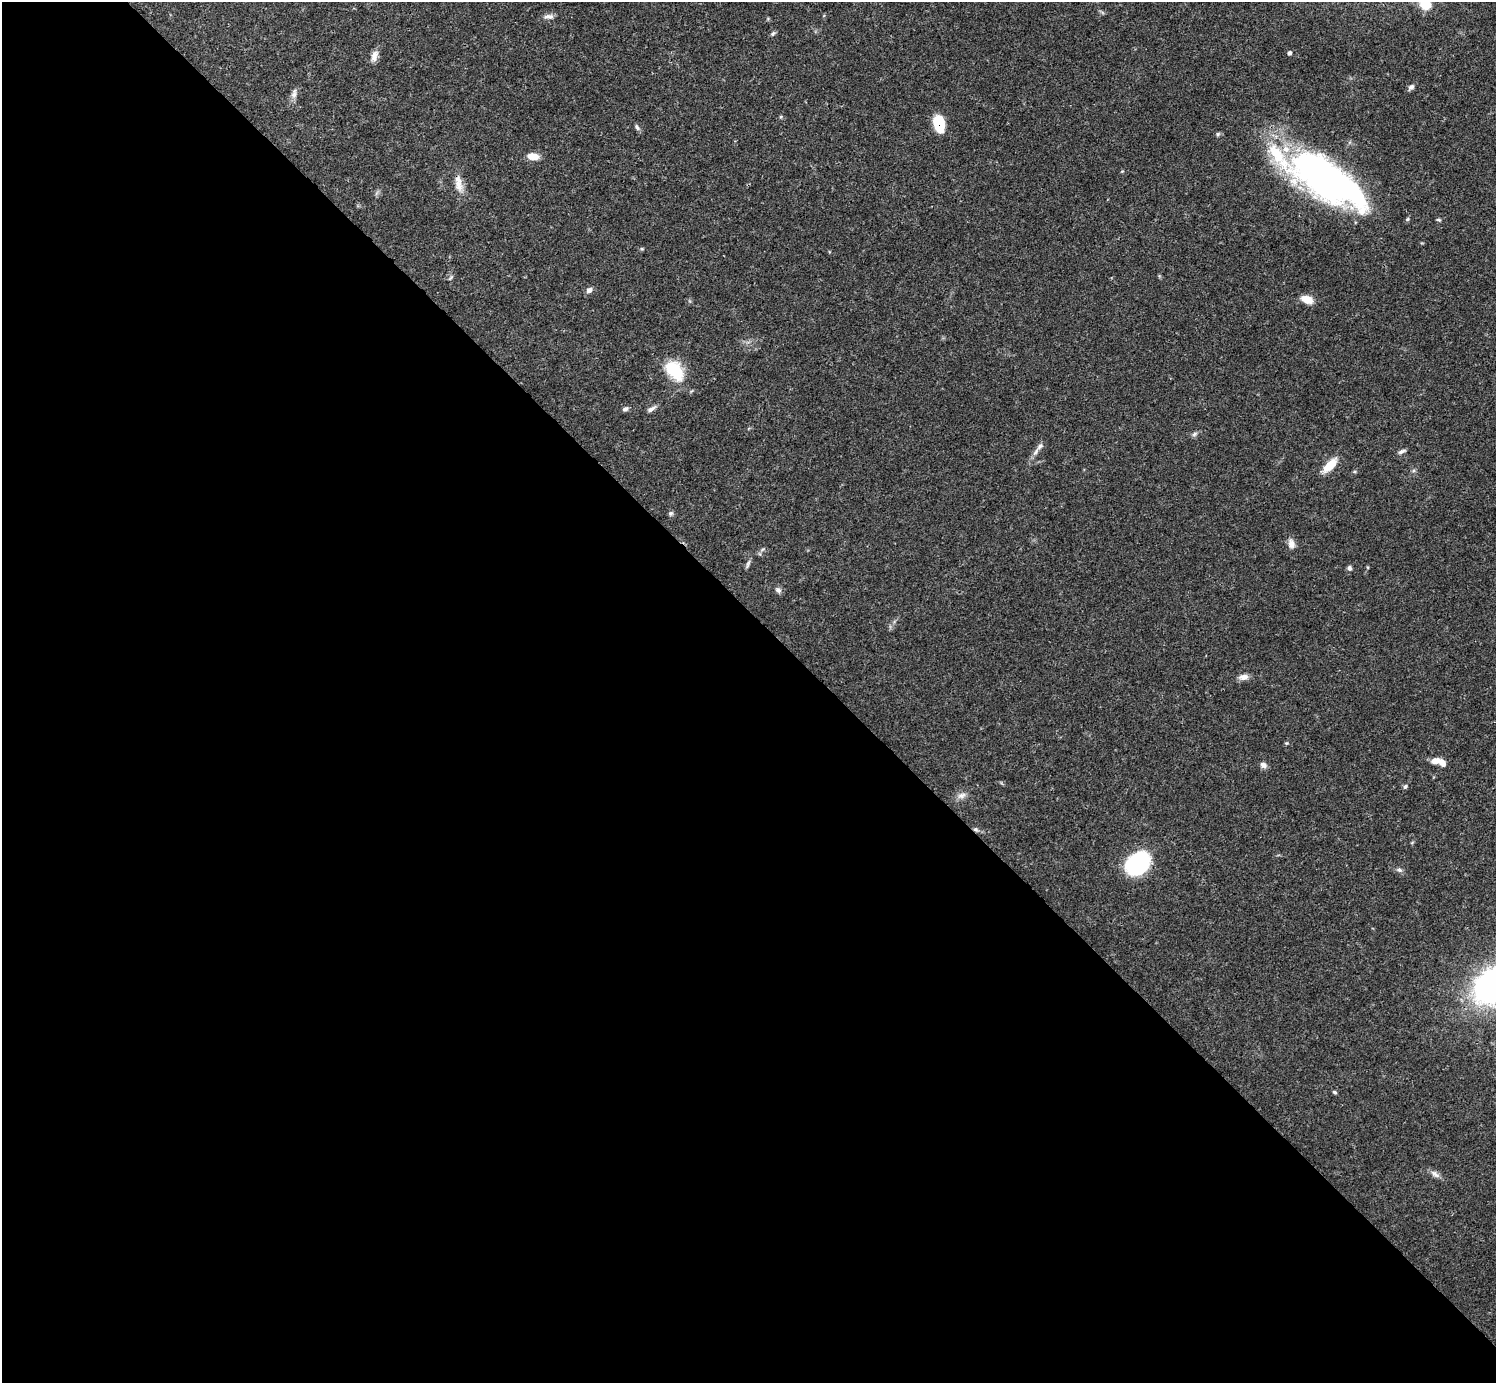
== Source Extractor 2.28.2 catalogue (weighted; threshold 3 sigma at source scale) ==
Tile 9 of 4 x 4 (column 1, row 3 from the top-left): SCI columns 1-1494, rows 1539-2919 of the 5982 x 5981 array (HDU 1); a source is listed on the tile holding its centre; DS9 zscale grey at full resolution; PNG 1498 x 1385 px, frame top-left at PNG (2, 2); no overlay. Shown black and unused: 55% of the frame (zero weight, under 3 of 4 exposures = <1% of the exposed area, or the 3 px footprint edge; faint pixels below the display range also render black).
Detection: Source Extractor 2.28.2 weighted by HDU 2 'WHT'; one run over the whole footprint, this tile lists its part. Background 0.041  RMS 0.0027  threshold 0.012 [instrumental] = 3 sigma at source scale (4.5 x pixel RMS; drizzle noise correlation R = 1.50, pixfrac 1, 0.05/0.05 arcsec/px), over >= 5 px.
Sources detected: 50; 2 inside a brighter object's white glare — not listed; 4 inside a brighter listed object's ellipse — not listed separately; the other 44 listed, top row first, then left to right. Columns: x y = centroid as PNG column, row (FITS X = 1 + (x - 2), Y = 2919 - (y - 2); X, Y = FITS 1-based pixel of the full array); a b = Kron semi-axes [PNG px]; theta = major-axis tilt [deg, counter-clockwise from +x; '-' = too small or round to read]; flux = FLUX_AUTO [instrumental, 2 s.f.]
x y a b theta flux
1425 4 16 13 -38 5.3
549 17 13 6 4 1.2
773 34 7 5 49 0.52
1289 53 4 4 - 0.94
374 56 16 8 72 1.8
1411 87 8 6 41 0.92
294 94 14 7 78 1.3
781 117 5 4 - 0.33
939 123 15 9 -78 9.4
637 127 8 5 -55 0.68
1218 134 6 5 - 0.44
533 156 11 6 -6 3.5
1324 177 77 28 -42 80
458 184 24 9 -81 3.2
1407 219 6 4 45 0.39
1439 220 6 4 -15 0.42
451 278 8 3 71 0.46
589 290 7 6 - 1.2
1307 299 13 8 -20 3.3
674 370 27 17 -50 10
625 409 8 5 31 0.7
651 409 12 5 30 1
1194 434 8 5 28 0.69
1402 451 11 4 23 0.72
1036 452 14 6 55 1.3
1330 465 21 9 45 4.3
671 513 7 6 - 0.55
1291 544 13 8 -77 1.6
760 554 6 4 -71 0.4
748 564 13 4 69 0.72
1349 568 7 6 - 0.63
778 590 9 7 -37 0.88
1244 677 11 7 6 1.7
1286 743 5 4 - 0.29
1435 761 11 6 12 2.3
1263 765 9 7 -31 1.1
1405 787 6 5 - 0.53
961 795 13 8 21 1.5
976 829 7 5 -35 0.64
1137 864 18 13 39 35
1399 870 8 5 -10 0.72
1494 986 33 25 30 110
1335 1092 5 4 - 0.41
1435 1174 15 7 -35 1.3
Overlapping masked pixels (flux is a lower limit): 2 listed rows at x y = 939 123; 976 829
Isophote crosses this tile's border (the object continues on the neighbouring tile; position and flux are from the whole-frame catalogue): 2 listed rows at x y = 1425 4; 1494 986